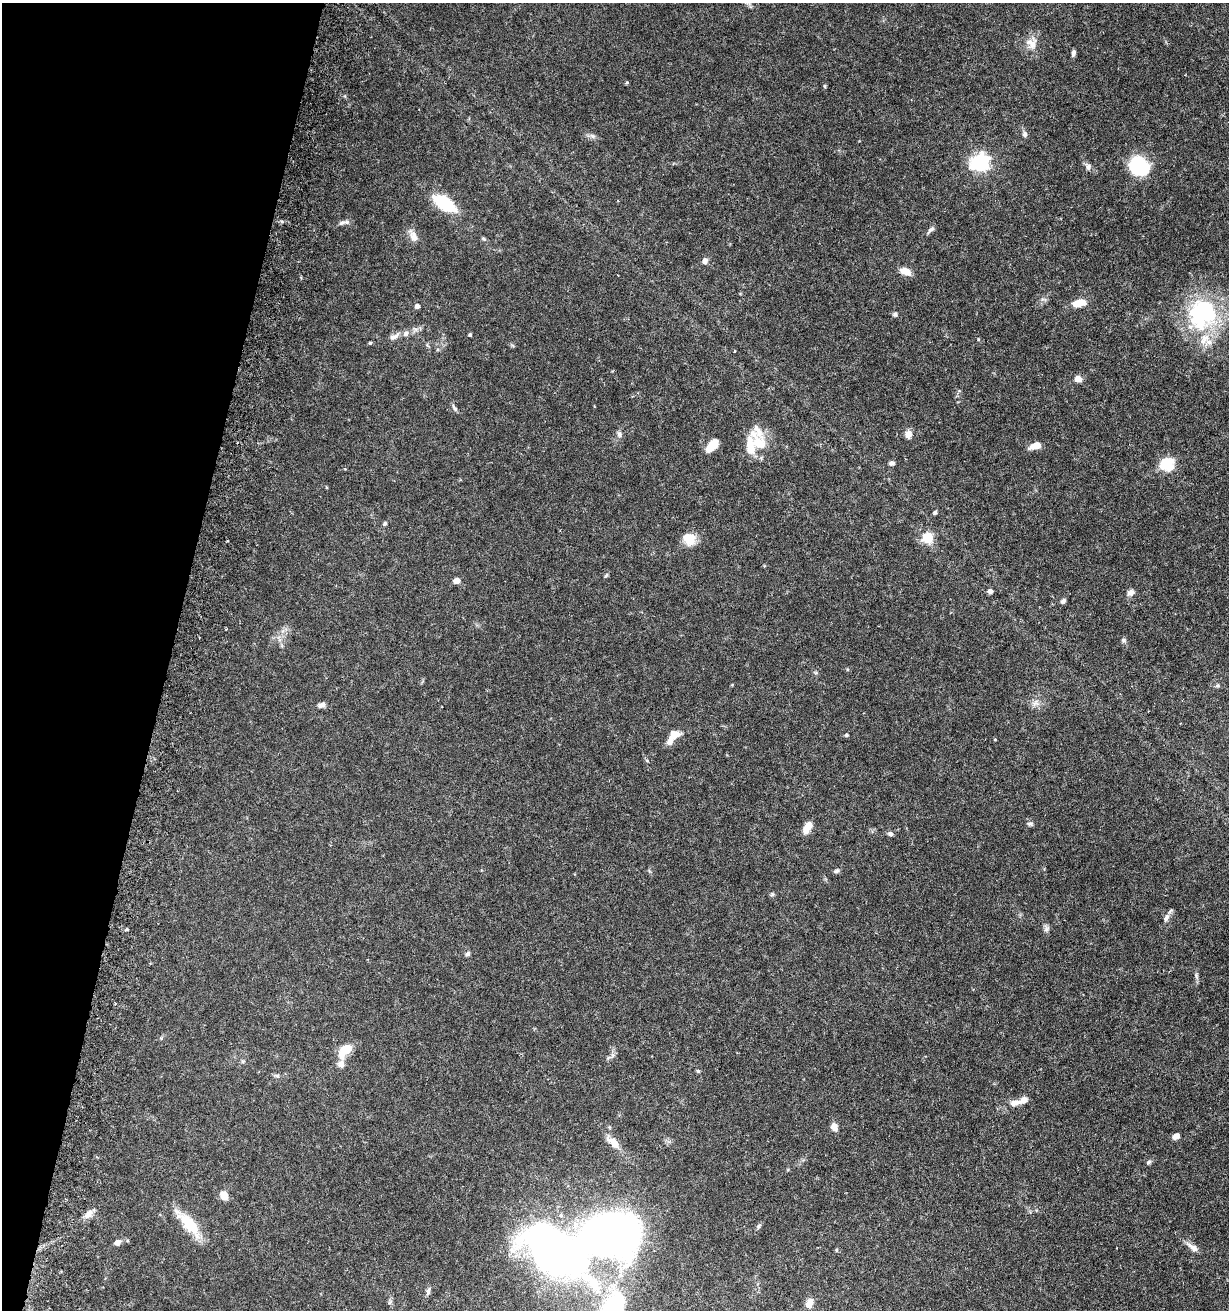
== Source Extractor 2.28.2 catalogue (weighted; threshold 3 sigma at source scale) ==
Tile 9 of 4 x 4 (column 1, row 3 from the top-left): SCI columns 341-1567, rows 1332-2639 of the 5531 x 5284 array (HDU 1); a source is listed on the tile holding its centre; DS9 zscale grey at full resolution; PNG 1231 x 1312 px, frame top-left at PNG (2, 3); no overlay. Shown black and unused: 14% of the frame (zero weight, under 5 of 9 exposures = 3% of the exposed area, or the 3 px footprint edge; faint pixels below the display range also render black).
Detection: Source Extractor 2.28.2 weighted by HDU 2 'WHT'; one run over the whole footprint, this tile lists its part. Background 0.0301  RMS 0.0015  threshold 0.00621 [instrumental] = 3 sigma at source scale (4.09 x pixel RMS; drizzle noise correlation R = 1.36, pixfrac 0.8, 0.0396/0.0396 arcsec/px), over >= 5 px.
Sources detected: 88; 1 inside a brighter object's white glare — not listed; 8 inside a brighter listed object's ellipse — not listed separately; the other 79 listed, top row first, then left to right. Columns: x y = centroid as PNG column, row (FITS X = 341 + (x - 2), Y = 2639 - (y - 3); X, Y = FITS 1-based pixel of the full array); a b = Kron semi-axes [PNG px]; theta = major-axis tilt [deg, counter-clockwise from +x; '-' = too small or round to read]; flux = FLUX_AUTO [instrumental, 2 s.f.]
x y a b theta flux
1031 43 18 16 -56 1.7
1073 53 7 4 82 0.38
825 86 5 4 - 0.16
1025 134 8 6 -88 0.37
592 136 8 6 -21 0.39
980 162 7 7 - 47
1139 166 17 14 -48 9.7
1088 167 9 8 - 0.52
444 203 22 11 -31 7.2
344 222 16 5 8 0.54
931 229 10 5 38 0.37
413 236 18 8 -67 0.96
483 239 7 5 -40 0.23
705 261 7 6 - 0.59
905 271 13 7 -21 1.3
1079 303 15 8 10 1.8
417 306 5 4 - 0.47
895 314 6 5 - 0.25
1202 314 45 40 68 15
470 335 4 3 - 0.2
394 336 17 6 29 0.73
978 339 5 3 - 0.12
370 343 4 4 - 0.16
1078 379 8 6 -16 0.95
454 408 10 5 -60 0.34
619 434 9 7 -81 0.44
908 434 9 8 - 0.91
759 443 24 17 -30 3.2
712 446 13 7 47 2.8
1035 446 12 6 20 1.5
892 463 7 6 - 0.37
1167 464 6 6 - 18
935 513 5 4 - 0.3
385 523 5 5 - 0.25
928 538 5 5 - 9.6
689 539 16 14 -32 2
606 575 7 3 53 0.19
456 581 5 5 - 1.1
990 591 6 5 - 0.44
1130 593 9 7 43 0.59
1063 601 7 5 40 0.35
1124 640 7 6 - 0.26
1217 686 6 5 - 0.21
1035 703 10 8 9 0.71
321 705 9 6 18 0.52
674 734 12 10 4 1.4
846 735 4 4 - 0.24
995 740 4 3 - 0.098
1030 824 8 5 -7 0.29
807 827 13 7 61 1.7
890 834 7 5 -24 0.37
836 871 7 5 22 0.3
772 894 6 5 - 0.21
1166 918 10 7 53 0.55
1046 929 9 7 48 0.41
468 954 7 6 - 0.32
1196 976 7 4 -71 0.26
345 1050 19 10 49 2.8
613 1055 7 4 19 0.28
243 1061 6 4 18 0.18
698 1071 5 4 - 0.16
277 1076 9 5 -18 0.29
1015 1103 16 8 9 1.1
834 1127 10 7 -74 0.85
1176 1136 7 5 23 0.96
614 1143 18 8 -40 1.6
1149 1162 7 5 33 0.28
224 1195 9 7 -63 1.5
88 1214 15 8 53 0.92
190 1225 33 13 -51 4.6
758 1226 8 5 61 0.26
609 1236 30 22 3 150
117 1242 7 6 - 0.69
1192 1247 19 7 -34 0.9
836 1250 5 4 - 0.16
428 1291 12 5 73 0.42
390 1302 7 4 46 0.23
809 1303 10 7 65 1.1
613 1306 54 33 59 13
Isophote crosses this tile's border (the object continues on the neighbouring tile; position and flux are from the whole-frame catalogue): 1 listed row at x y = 613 1306